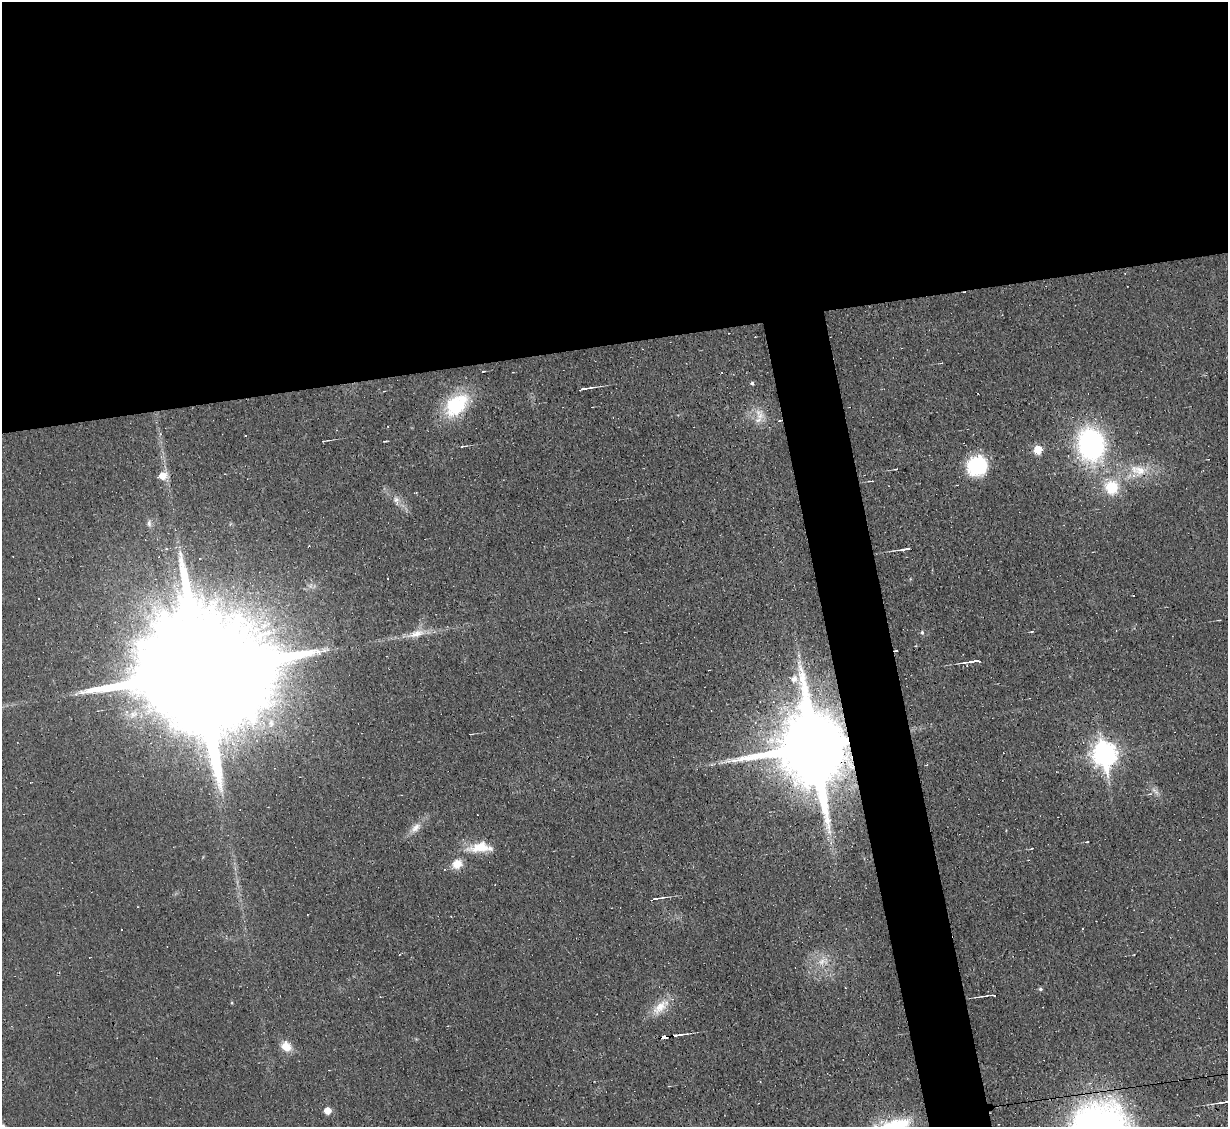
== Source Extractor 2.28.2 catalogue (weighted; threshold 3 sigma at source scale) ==
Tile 2 of 4 x 4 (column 2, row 1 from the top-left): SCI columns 1227-2452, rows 3625-4749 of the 4905 x 4883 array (HDU 1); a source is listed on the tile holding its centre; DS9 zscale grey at full resolution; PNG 1230 x 1129 px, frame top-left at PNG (2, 2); no overlay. Shown black and unused: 34% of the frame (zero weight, under 3 of 4 exposures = <1% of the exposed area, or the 3 px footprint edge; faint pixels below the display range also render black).
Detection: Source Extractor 2.28.2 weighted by HDU 2 'WHT'; one run over the whole footprint, this tile lists its part. Background 0.0225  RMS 0.0042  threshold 0.0189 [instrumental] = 3 sigma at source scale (4.5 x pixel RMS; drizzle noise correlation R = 1.50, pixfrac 1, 0.05/0.05 arcsec/px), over >= 5 px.
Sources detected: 65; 1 too faint to see at this stretch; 12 cosmic-ray / hot-pixel residue — not listed; the other 52 listed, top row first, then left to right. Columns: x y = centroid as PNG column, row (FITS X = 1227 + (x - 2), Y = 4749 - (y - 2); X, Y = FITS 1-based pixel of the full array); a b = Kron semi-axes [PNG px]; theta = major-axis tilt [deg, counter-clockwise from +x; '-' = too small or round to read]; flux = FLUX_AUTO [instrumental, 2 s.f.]
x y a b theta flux
1125 273 3 3 - 0.32
941 363 4 3 - 0.36
752 383 5 4 - 0.71
584 389 13 3 11 2.5
456 404 33 22 39 25
759 415 18 12 -73 5.5
780 420 4 3 - 0.33
160 434 5 4 - 0.57
323 441 3 3 - 0.51
385 441 5 2 - 0.39
1091 444 29 23 -77 88
462 446 5 3 - 0.42
1038 450 6 5 - 11
977 466 22 20 35 25
896 469 4 2 - 0.44
1140 470 22 14 -14 9.7
163 476 8 7 - 5.7
871 481 5 3 - 0.53
1112 487 17 16 - 14
396 500 14 9 -77 2.7
149 523 10 6 86 1.5
905 549 13 3 9 2
387 578 2 2 - 0.49
1133 595 3 3 - 1.2
39 599 2 2 - 0.31
1032 631 5 3 - 0.42
922 632 6 5 - 0.77
416 634 27 10 15 6
799 656 8 4 -89 1.1
974 661 18 3 7 3.6
201 672 49 28 7 33000
794 679 10 9 - 2.7
470 734 4 2 - 0.31
814 746 21 19 -77 6700
1105 754 10 8 -80 330
711 765 5 5 - 0.68
1155 791 15 5 -45 1.8
416 828 17 9 39 3.8
1087 842 3 2 - 0.31
480 847 31 12 3 11
457 864 11 9 27 5.9
656 899 8 4 9 1.4
1040 989 5 4 - 0.77
992 995 6 2 -9 0.66
983 996 8 3 7 0.73
660 1007 28 12 41 8.2
678 1035 14 3 7 2.1
664 1037 6 3 8 3.8
286 1047 15 12 -47 5.7
1225 1102 17 4 7 2.3
327 1111 6 6 - 4.8
3 1125 6 4 -48 0.69
Overlapping masked pixels (flux is a lower limit): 6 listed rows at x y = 456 404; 780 420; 201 672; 814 746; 678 1035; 664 1037
Isophote crosses this tile's border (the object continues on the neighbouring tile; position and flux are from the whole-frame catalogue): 2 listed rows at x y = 1225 1102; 3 1125
Unlisted compact peaks at least as high as the median listed source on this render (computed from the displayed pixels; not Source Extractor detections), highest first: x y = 232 1003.